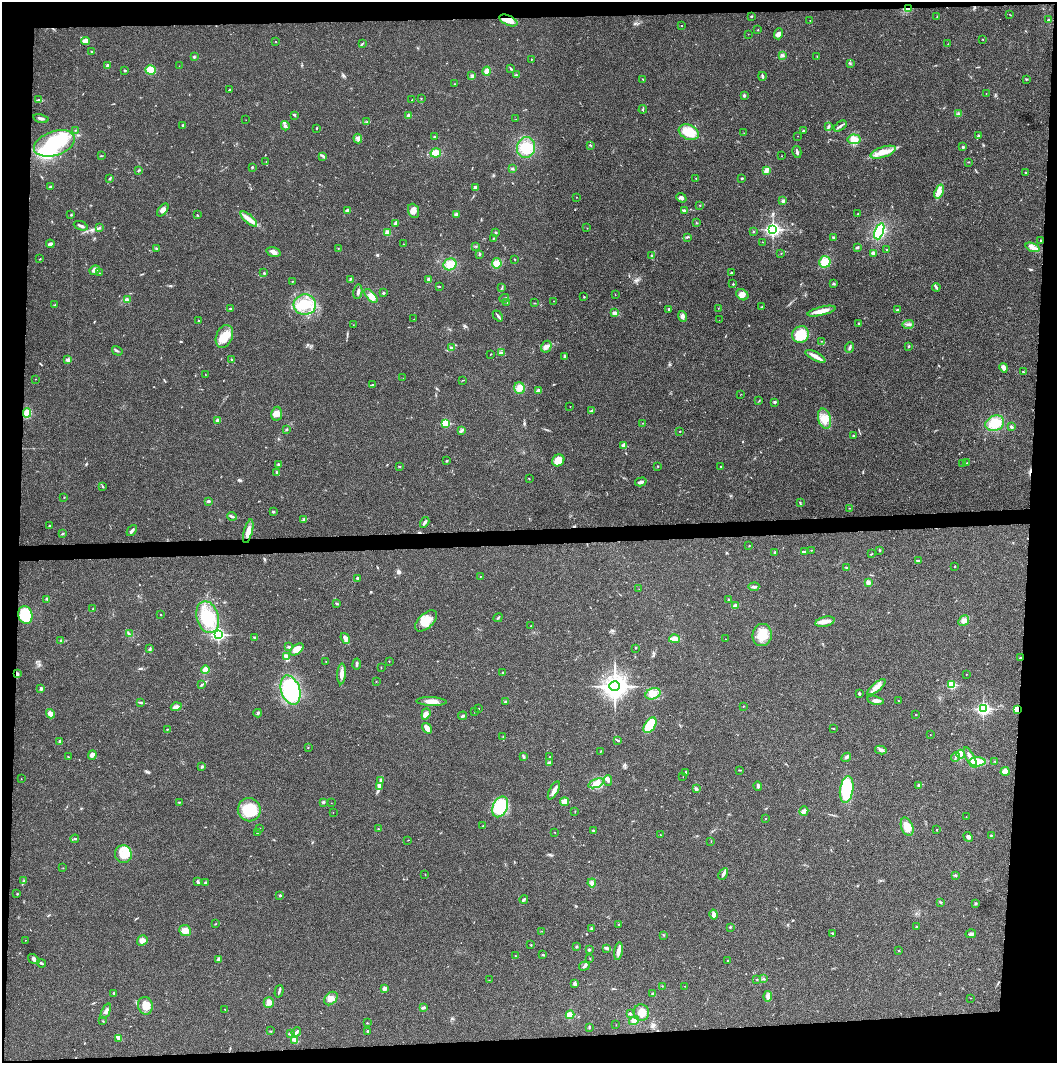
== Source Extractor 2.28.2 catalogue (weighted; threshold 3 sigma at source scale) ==
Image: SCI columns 4-4220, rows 2-4243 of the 4221 x 4243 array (HDU 1 of 3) = the unmasked area's bounding box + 8 px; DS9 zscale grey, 4 x 4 block average (1 PNG px = mean of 4 x 4 image px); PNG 1059 x 1065 px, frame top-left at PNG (2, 2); each listed source drawn as its Kron ellipse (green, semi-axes under 4 px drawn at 4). Shown black and unused: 9% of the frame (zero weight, under 3 of 4 exposures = <1% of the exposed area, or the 3 px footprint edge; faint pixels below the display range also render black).
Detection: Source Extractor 2.28.2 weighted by HDU 2 'WHT'. Background 0.0195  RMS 0.0041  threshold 0.0185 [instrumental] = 3 sigma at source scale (4.5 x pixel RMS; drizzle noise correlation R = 1.50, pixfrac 1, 0.05/0.05 arcsec/px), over >= 5 px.
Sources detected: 469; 4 inside a brighter object's white glare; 3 cosmic-ray / hot-pixel residue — neither listed nor drawn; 6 coinciding with a brighter row at this scale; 10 inside a brighter listed object's ellipse — not listed separately; the other 446 listed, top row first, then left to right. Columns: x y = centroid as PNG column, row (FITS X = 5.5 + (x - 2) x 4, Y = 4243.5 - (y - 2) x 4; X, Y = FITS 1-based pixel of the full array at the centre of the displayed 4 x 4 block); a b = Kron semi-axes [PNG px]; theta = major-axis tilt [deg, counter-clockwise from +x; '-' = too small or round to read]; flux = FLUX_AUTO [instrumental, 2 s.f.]
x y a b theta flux
909 9 2 2 - 2.9
1010 15 2 2 - 0.79
751 16 2 2 - 2.2
937 17 2 2 - 0.59
508 20 9 5 -24 15
810 20 2 2 - 0.68
1048 20 2 2 - 3.2
681 25 2 2 - 0.78
758 30 2 2 - 1.2
748 34 2 2 - 0.77
779 34 6 4 71 7.2
983 39 2 2 - 0.98
86 41 4 3 - 12
276 41 2 2 - 0.8
362 43 2 2 - 1.1
948 44 2 2 - 1.1
92 51 2 2 - 1.2
782 55 3 2 - 2.8
817 56 2 2 - 0.75
194 57 3 2 - 2.9
531 59 2 2 - 0.75
850 63 2 2 - 1.1
107 66 3 2 - 8.8
179 66 2 2 - 0.67
511 68 4 2 - 2.2
124 70 3 2 - 1.3
151 70 5 4 - 35
487 71 5 3 - 21
516 75 3 2 - 2.2
472 76 3 2 - 2
762 76 4 2 - 3.5
643 79 2 2 - 0.74
1026 79 2 2 - 1.7
455 84 2 2 - 0.6
229 90 4 2 - 2.1
986 93 2 2 - 0.5
744 95 2 2 - 4.4
421 98 2 2 - 1.1
39 100 4 2 - 2.8
412 100 2 2 - 0.69
643 109 4 2 - 2.7
958 114 3 2 - 2.2
295 115 3 2 - 2.2
408 115 2 2 - 16
41 118 8 2 -13 5.2
516 119 2 2 - 0.74
246 120 2 2 - 0.39
367 122 3 2 - 2
183 125 2 2 - 4.3
285 126 5 3 - 5.9
828 126 2 2 - 1.6
840 126 7 2 35 5.3
317 128 2 2 - 1.8
75 130 2 2 - 1
803 131 2 2 - 3.6
689 132 10 7 -23 50
744 133 2 2 - 0.71
798 136 2 2 - 0.43
979 136 2 2 - 4.1
434 137 3 2 - 2.4
358 138 5 3 - 5.4
854 139 6 5 - 25
54 143 21 12 19 150
590 145 2 2 - 0.92
963 147 2 2 - 3.4
526 148 10 9 - 40
797 152 6 2 -77 5.3
883 152 13 5 18 25
436 153 5 4 - 19
101 156 2 2 - 1.1
323 156 2 2 - 2.2
782 156 2 2 - 0.62
266 161 2 2 - 0.57
968 162 2 2 - 1.2
252 168 2 2 - 3
512 168 2 2 - 1.2
138 170 4 2 - 1.9
766 170 4 3 - 8.8
1025 172 2 2 - 1.6
110 178 2 2 - 1.6
696 178 2 2 - 1.3
742 178 2 2 - 2.2
50 187 2 2 - 2.7
475 187 3 2 - 8.3
939 192 7 4 69 13
576 197 2 2 - 0.84
681 198 5 3 - 6.3
783 201 3 3 - 4
700 205 2 2 - 1.2
163 210 7 3 52 12
347 211 3 3 - 8.4
413 211 7 5 -68 14
684 211 3 2 - 8.7
456 214 2 2 - 18
858 214 2 2 - 1.5
71 215 2 2 - 1.7
197 215 3 2 - 1.2
249 219 10 4 -42 16
395 223 3 2 - 1.9
696 223 2 2 - 1.4
81 226 7 2 -20 5.1
99 228 2 2 - 1.4
587 228 2 2 - 0.6
773 229 3 3 - 690
753 231 2 2 - 1.1
879 231 8 4 70 100
495 232 2 2 - 2.1
387 233 4 3 - 14
687 237 3 2 - 2.3
833 237 3 2 - 2.3
493 238 2 2 - 1.1
1041 240 2 2 - 1.4
763 242 2 2 - 0.84
50 244 4 2 - 8
403 244 2 2 - 0.62
475 246 2 2 - 1.2
857 247 3 2 - 3.5
1033 247 7 4 -21 11
157 248 3 2 - 2.8
338 248 2 2 - 0.87
887 249 2 2 - 1.1
274 252 7 4 -15 11
781 253 2 2 - 0.87
873 253 2 2 - 14
479 254 3 2 - 2.5
652 256 3 2 - 2.6
40 259 2 2 - 1.5
515 259 2 2 - 1.1
825 262 6 5 - 33
497 263 5 5 - 18
450 264 7 5 26 28
95 270 5 4 - 11
732 272 3 2 - 1.9
100 273 2 2 - 0.58
264 273 3 2 - 3
350 279 3 2 - 1.9
429 279 3 3 - 5.9
292 281 2 2 - 1.1
733 284 2 2 - 1.9
833 284 2 2 - 1.1
439 286 2 2 - 1.2
936 287 4 2 - 3.3
502 288 3 2 - 1.9
358 292 7 2 80 5.8
383 293 2 2 - 6.1
615 295 2 2 - 0.43
742 295 6 5 - 11
371 296 8 4 -47 22
584 297 2 2 - 1.6
504 298 5 2 - 3
127 300 3 2 - 2.4
554 301 2 2 - 0.59
507 302 2 2 - 1.2
534 303 3 2 - 1.1
54 305 3 2 - 1.9
305 305 11 10 - 55
762 307 3 2 - 2.8
718 308 2 2 - 0.54
231 309 2 2 - 1.1
669 309 3 2 - 2.8
897 310 2 2 - 12
821 311 14 3 14 23
615 313 4 3 - 6
498 316 6 2 -48 3.9
682 316 6 3 -70 7.4
414 319 2 2 - 0.52
719 320 2 2 - 0.44
198 321 2 2 - 1
859 323 2 2 - 2
908 324 5 2 - 5.3
353 325 2 2 - 0.8
801 334 9 8 - 54
224 336 12 8 68 38
821 341 2 2 - 0.58
908 346 2 2 - 2.1
546 347 6 4 61 9
850 347 5 2 - 4.3
452 348 4 2 - 4.9
117 351 5 2 - 3.6
502 353 3 2 - 2.7
491 354 2 2 - 1
564 356 4 2 - 2.6
815 356 11 3 -28 14
231 359 2 2 - 2.1
68 360 4 3 - 4.7
1004 368 5 3 - 12
1023 372 2 2 - 1.4
205 374 2 2 - 0.55
403 378 2 2 - 0.46
35 379 2 2 - 0.6
462 380 3 2 - 0.95
372 385 3 2 - 2.7
519 388 6 5 - 14
538 390 3 2 - 11
741 394 2 2 - 0.53
759 401 2 2 - 1
774 402 2 2 - 4.6
570 407 2 2 - 0.57
591 411 3 2 - 2
27 413 5 4 - 26
277 414 7 5 82 14
825 419 10 6 -76 25
217 420 3 3 - 3.3
445 423 2 2 - 140
642 423 2 2 - 0.69
995 423 9 7 23 55
1011 427 3 3 - 3.7
286 429 2 2 - 2.5
461 430 3 2 - 2.3
680 431 2 2 - 1.1
854 436 3 2 - 3.8
624 445 4 3 - 9.8
558 460 6 5 - 29
447 461 3 2 - 1.7
967 463 2 2 - 1.1
963 464 3 2 - 1.5
278 465 3 2 - 2.7
399 466 3 2 - 1.1
658 466 2 2 - 1.1
721 466 2 2 - 0.94
277 472 3 2 - 2.7
529 478 2 2 - 0.8
641 482 6 2 16 8.5
103 486 4 2 - 1.8
64 497 2 2 - 1.1
208 501 3 2 - 4.5
800 503 3 2 - 2.3
850 508 2 2 - 0.71
273 512 2 2 - 7.3
232 516 5 2 - 4
303 520 3 2 - 1.9
425 522 6 3 58 5.3
49 526 2 2 - 2.2
132 530 6 2 50 5
248 531 12 4 75 19
62 534 2 2 - 1.7
749 546 2 2 - 1.1
811 550 2 2 - 0.66
879 550 3 2 - 2
804 551 2 2 - 1.4
775 553 3 2 - 2.5
871 554 2 2 - 1
918 560 4 2 - 2.2
955 566 2 2 - 1.2
847 567 2 2 - 1.6
480 576 2 2 - 0.81
358 578 3 2 - 2.6
868 582 4 3 - 6.1
754 587 5 2 - 3.8
639 589 2 2 - 0.58
47 599 3 2 - 1.8
729 600 2 2 - 1.6
337 604 3 2 - 2.1
735 606 3 3 - 9.6
93 609 3 2 - 1.8
160 614 2 2 - 3.1
25 615 9 7 -77 79
208 617 16 11 -74 77
498 618 5 2 - 2.5
426 621 13 7 43 37
964 621 6 5 - 10
825 622 10 5 14 15
531 626 2 2 - 0.73
129 634 4 2 - 2.9
218 634 3 2 - 450
762 635 11 9 84 38
255 638 3 2 - 3.5
345 638 6 3 -53 6.8
674 639 5 2 - 36
725 639 2 2 - 0.51
61 640 3 2 - 2.4
289 647 3 2 - 2.9
635 648 2 2 - 1.2
150 649 3 2 - 2.4
297 649 8 4 38 26
286 657 4 3 - 11
1020 658 2 2 - 4.5
389 661 2 2 - 1
326 662 2 2 - 0.79
357 664 5 2 - 3.7
381 668 2 2 - 0.59
205 670 4 3 - 17
503 673 2 2 - 4
17 674 4 2 - 4.7
342 674 10 4 86 13
966 674 2 2 - 1
376 681 2 2 - 1.2
201 685 4 2 - 2.4
952 685 2 2 - 150
615 686 5 4 - 2000
876 687 11 4 40 16
41 689 2 2 - 5.8
290 690 15 9 -72 240
653 694 8 5 21 21
859 694 3 2 - 2.2
876 700 8 3 -12 8.3
431 701 15 3 -3 18
899 701 2 2 - 1.3
141 702 3 2 - 2.5
506 702 2 2 - 12
744 706 2 2 - 0.81
176 707 5 3 - 6.8
479 708 2 2 - 0.79
983 709 3 2 - 510
1017 709 3 3 - 24
475 711 2 2 - 0.76
258 713 4 2 - 2.9
50 714 5 3 - 11
426 714 6 4 71 10
916 715 2 2 - 0.99
463 716 4 2 - 2.9
650 725 9 5 57 65
427 728 6 3 -57 13
834 728 2 2 - 0.89
167 729 2 2 - 1.2
930 735 2 2 - 0.73
503 736 2 2 - 0.84
617 740 3 2 - 3.1
60 741 4 2 - 4.1
308 747 2 2 - 1.2
881 750 6 3 -12 5.8
601 751 2 2 - 0.93
961 754 5 3 - 21
92 755 5 4 - 8.3
523 756 4 2 - 3.8
68 757 2 2 - 1.1
550 757 2 2 - 1.9
846 757 5 2 - 4.8
955 757 4 2 - 2.9
970 757 12 3 -62 13
995 761 2 2 - 0.98
977 762 8 4 0 43
549 763 2 2 - 17
202 767 3 2 - 2.6
740 770 2 2 - 1.2
1005 771 4 4 - 18
686 772 3 2 - 3.1
683 777 2 2 - 0.42
21 779 2 2 - 0.5
608 780 5 3 - 5.9
380 781 3 2 - 3
596 783 8 4 20 21
919 785 3 2 - 2.4
379 786 3 2 - 2.1
758 786 4 3 - 4.9
696 789 3 3 - 5.9
847 789 13 6 81 130
554 790 10 3 62 11
179 802 4 2 - 1.9
323 802 3 2 - 4
565 802 4 3 - 22
331 803 2 2 - 0.37
500 807 11 7 64 130
249 810 11 11 - 74
575 811 2 2 - 0.94
804 811 5 3 - 6.4
333 812 2 2 - 0.41
966 817 2 2 - 0.73
765 819 2 2 - 1.2
483 826 2 2 - 2
907 827 9 6 -70 26
260 828 2 2 - 2.2
378 829 3 2 - 1.5
593 830 3 2 - 1.9
937 830 2 2 - 1.3
555 832 2 2 - 1.1
257 833 3 2 - 1.3
660 835 3 2 - 0.76
992 835 2 2 - 1.3
968 837 5 3 - 6.7
75 839 4 2 - 3.4
408 840 2 2 - 0.84
711 841 2 2 - 0.6
123 854 9 8 - 34
63 868 2 2 - 0.67
425 874 2 2 - 0.99
723 874 6 2 63 6.3
955 875 3 2 - 2.6
24 881 3 2 - 1.9
197 881 3 2 - 1.9
205 883 3 2 - 3.3
592 883 4 4 - 7.6
17 894 2 2 - 1.4
280 895 2 2 - 6.9
524 899 4 2 - 4.2
940 902 3 2 - 1.7
975 904 3 2 - 1.3
714 915 5 3 - 11
216 923 2 2 - 1
619 924 2 2 - 0.92
917 926 2 2 - 5.7
730 927 3 2 - 1.6
592 928 3 2 - 2.4
185 931 6 5 - 18
542 931 2 2 - 0.59
833 933 3 2 - 2.2
971 934 5 2 - 7.6
664 935 2 2 - 1.7
25 940 2 2 - 0.81
142 940 5 5 - 12
531 945 2 2 - 1.5
576 947 2 2 - 2.7
607 948 4 2 - 8
589 950 3 2 - 2.8
618 951 9 3 81 9.9
898 951 2 2 - 0.98
543 955 2 2 - 1.9
515 956 2 2 - 0.68
34 959 6 3 -35 7.1
219 959 4 3 - 7
590 959 2 2 - 0.75
728 961 2 2 - 1.9
41 963 4 2 - 3
584 966 5 2 - 3.8
757 979 2 2 - 1.2
763 979 3 2 - 1.7
489 980 2 2 - 0.57
575 983 3 3 - 4.4
662 986 2 2 - 0.53
685 986 2 2 - 0.76
385 988 4 3 - 9.6
279 991 6 2 74 4.1
114 993 3 2 - 1.8
653 994 3 3 - 3.2
768 996 5 4 - 8.6
970 998 2 2 - 0.63
331 999 8 5 46 16
269 1002 5 5 - 13
145 1006 9 7 -79 27
423 1007 3 2 - 5.5
225 1009 2 2 - 0.94
106 1011 8 3 66 6.7
641 1013 8 7 - 20
630 1014 2 2 - 4.4
570 1015 4 3 - 20
634 1020 5 3 - 7.9
103 1021 2 2 - 1.1
367 1023 3 2 - 1.5
616 1025 2 2 - 0.52
589 1028 2 2 - 1.7
270 1031 2 2 - 1.5
296 1032 5 2 - 6.9
368 1032 4 2 - 2.8
290 1034 3 2 - 4.1
119 1038 4 3 - 5.2
295 1040 3 3 - 4.8
Overlapping masked pixels (flux is a lower limit): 5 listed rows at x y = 909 9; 508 20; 1020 658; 17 674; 1017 709
Diffuse or blended objects may show on this block-average render without a row.